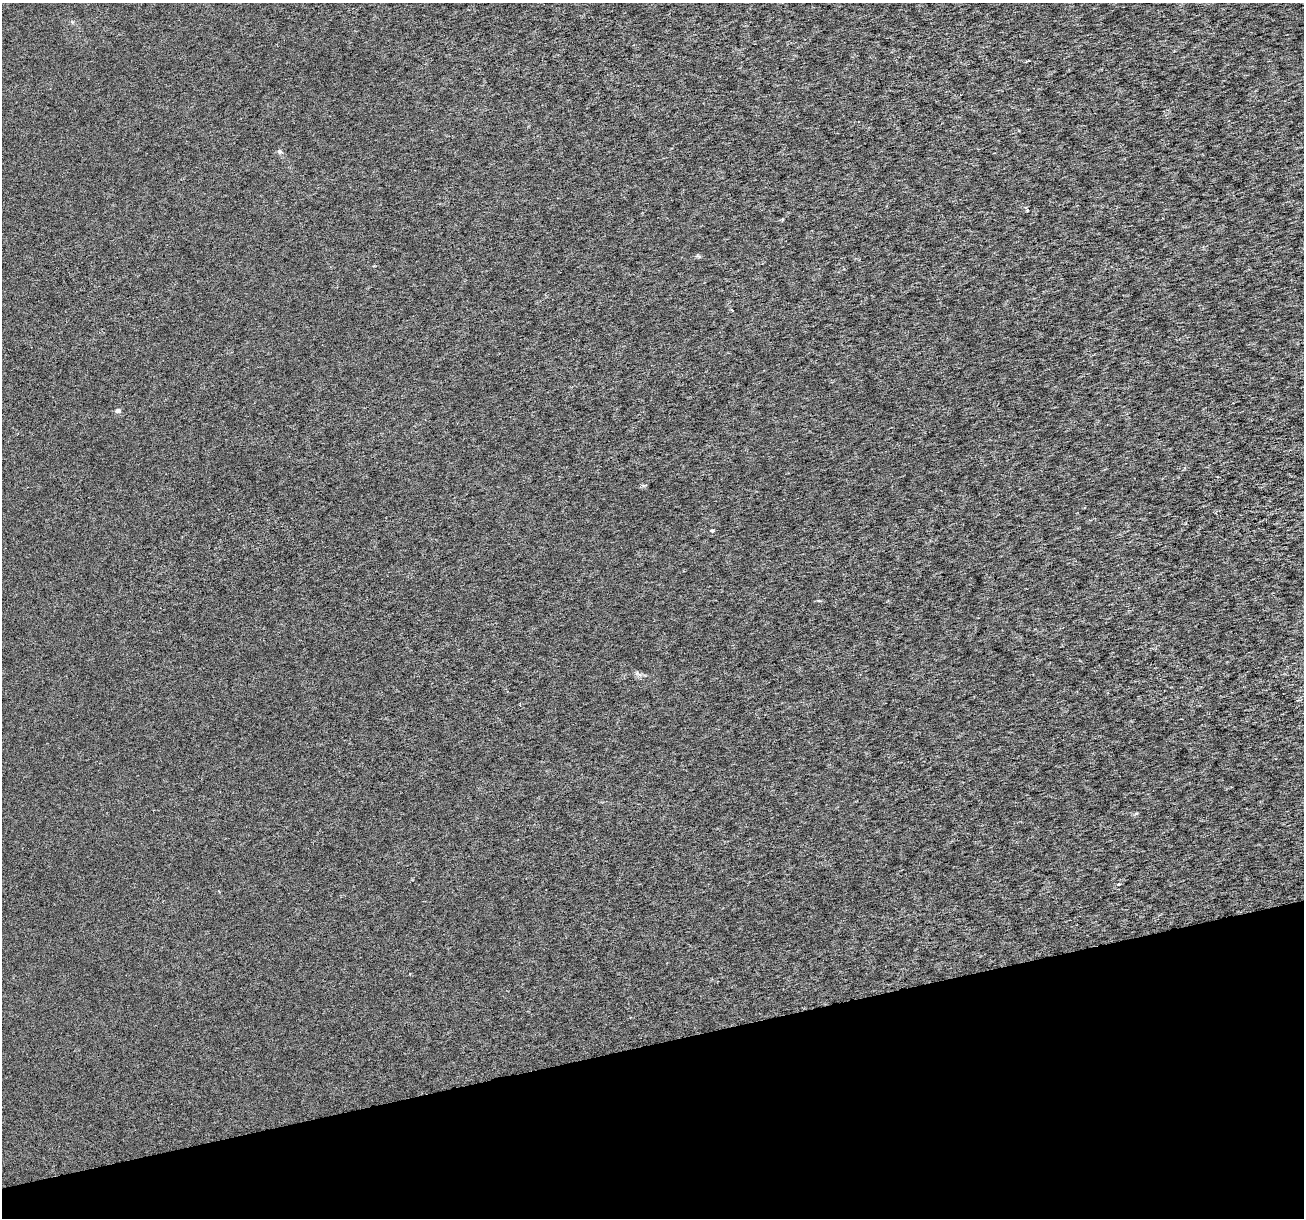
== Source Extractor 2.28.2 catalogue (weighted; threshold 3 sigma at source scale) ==
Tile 14 of 4 x 4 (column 2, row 4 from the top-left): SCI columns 1304-2605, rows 100-1315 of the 5212 x 5013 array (HDU 1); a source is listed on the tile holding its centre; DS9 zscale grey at full resolution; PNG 1306 x 1220 px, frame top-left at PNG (2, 3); no overlay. Shown black and unused: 14% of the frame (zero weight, under 3 of 6 exposures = <1% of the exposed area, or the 3 px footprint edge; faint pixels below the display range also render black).
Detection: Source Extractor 2.28.2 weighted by HDU 2 'WHT'; one run over the whole footprint, this tile lists its part. Background 3.49e-05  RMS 0.0018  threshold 0.00726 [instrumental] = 3 sigma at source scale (4.09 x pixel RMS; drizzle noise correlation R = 1.36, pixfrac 0.8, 0.0396/0.0396 arcsec/px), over >= 5 px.
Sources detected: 9; all 9 listed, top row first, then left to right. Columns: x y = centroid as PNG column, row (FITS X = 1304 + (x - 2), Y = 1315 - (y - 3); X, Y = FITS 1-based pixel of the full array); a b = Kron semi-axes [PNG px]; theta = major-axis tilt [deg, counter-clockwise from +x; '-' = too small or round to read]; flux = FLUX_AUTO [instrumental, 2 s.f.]
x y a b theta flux
279 151 7 6 - 0.37
1027 210 4 3 - 0.35
782 219 4 3 - 0.16
732 310 4 3 - 0.18
118 411 6 5 - 0.48
712 531 4 4 - 0.17
819 601 6 3 -19 0.18
1136 813 6 4 2 0.22
1119 884 4 3 - 0.18